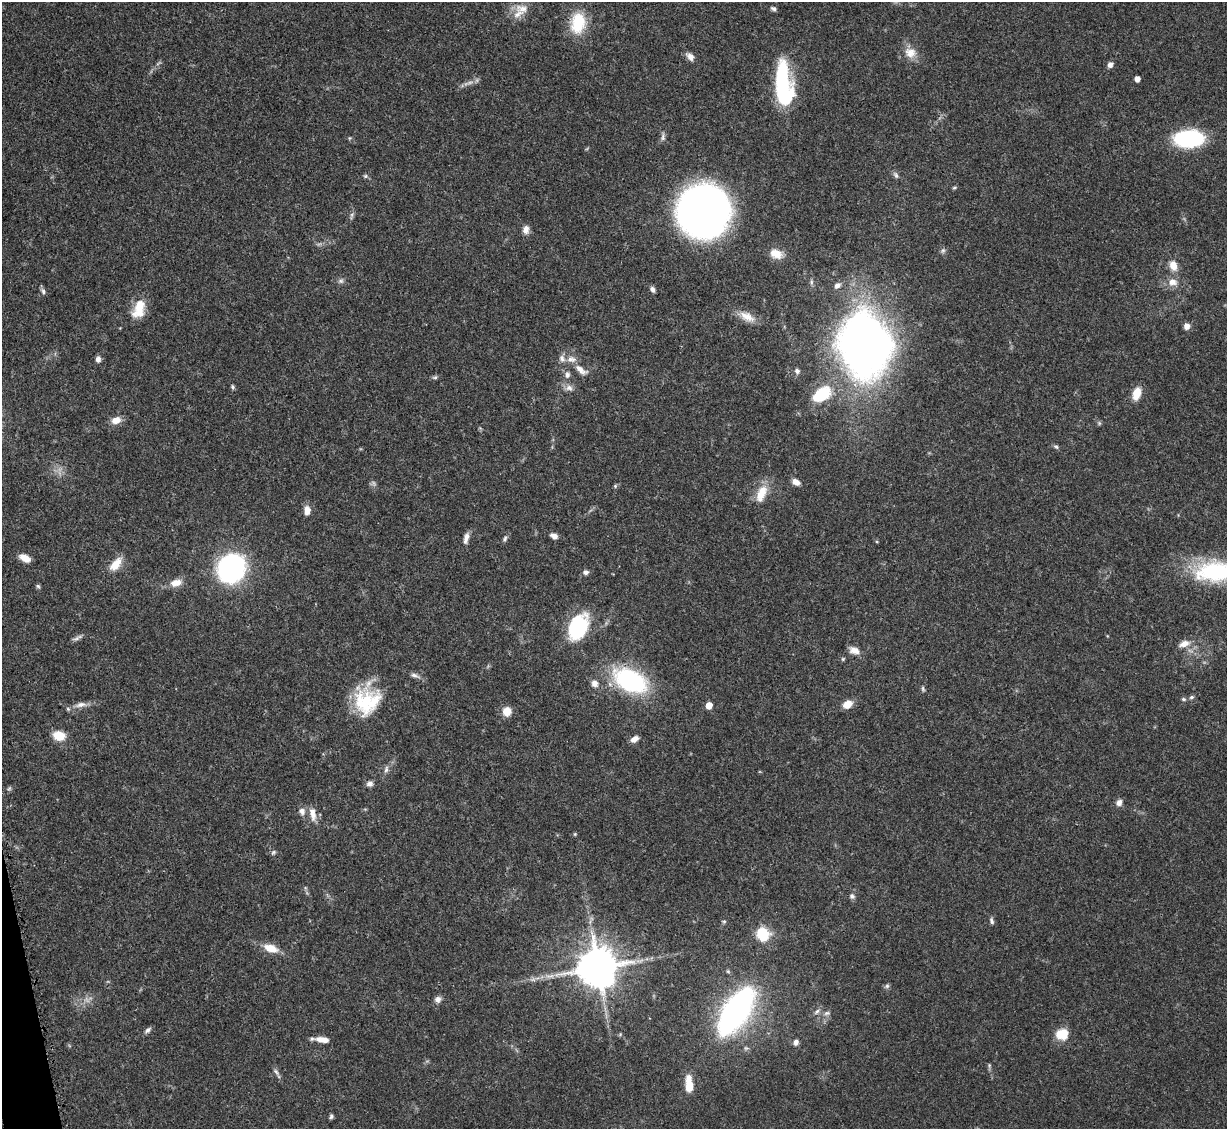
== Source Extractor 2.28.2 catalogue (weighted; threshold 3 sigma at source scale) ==
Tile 7 of 4 x 4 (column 3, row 2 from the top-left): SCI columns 2505-3729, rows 2508-3634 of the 4995 x 5067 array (HDU 1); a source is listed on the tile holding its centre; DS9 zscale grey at full resolution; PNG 1229 x 1131 px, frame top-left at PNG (2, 2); no overlay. Shown black and unused: <1% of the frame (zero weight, under 3 of 5 exposures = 4% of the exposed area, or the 3 px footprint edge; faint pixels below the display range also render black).
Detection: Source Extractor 2.28.2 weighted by HDU 2 'WHT'; one run over the whole footprint, this tile lists its part. Background 0.0699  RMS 0.0033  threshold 0.0151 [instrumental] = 3 sigma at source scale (4.5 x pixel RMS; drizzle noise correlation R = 1.50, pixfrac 1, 0.05/0.05 arcsec/px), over >= 5 px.
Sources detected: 111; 5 too faint to see at this stretch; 1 inside a brighter object's white glare — not listed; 5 inside a brighter listed object's ellipse — not listed separately; the other 100 listed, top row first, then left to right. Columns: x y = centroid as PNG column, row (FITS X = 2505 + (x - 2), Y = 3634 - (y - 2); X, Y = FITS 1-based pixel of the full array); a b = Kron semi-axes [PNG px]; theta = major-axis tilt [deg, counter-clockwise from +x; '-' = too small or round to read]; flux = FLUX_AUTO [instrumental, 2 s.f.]
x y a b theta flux
522 8 22 11 -9 4.6
773 9 7 5 -23 0.83
578 23 28 19 82 13
910 53 17 15 -33 4.4
690 57 11 7 -46 2.2
158 63 10 3 40 0.63
1110 65 7 6 - 1.5
1137 79 5 4 - 2.4
783 85 49 17 -90 31
663 137 12 6 86 1.1
350 138 5 5 - 0.41
1189 139 24 14 3 40
896 175 10 6 -56 1
366 176 6 5 - 0.61
954 188 6 4 18 0.49
703 211 35 34 - 270
526 229 10 8 83 2
943 251 7 6 - 0.81
776 254 16 11 -21 4.3
1173 266 11 8 -72 4
341 281 9 7 34 1
1172 282 12 9 -1 3.2
837 285 9 7 36 1.6
652 289 7 5 -62 1.1
43 291 9 6 -56 0.92
139 309 23 13 69 7.4
747 317 23 10 -28 4.2
1187 326 6 5 - 2.6
864 345 57 45 -83 250
562 358 11 8 -61 1.6
98 359 7 6 - 1.3
581 370 20 8 -36 3
797 371 7 6 - 1.1
567 375 9 7 82 1.5
435 377 6 5 - 0.61
233 387 6 4 -66 0.65
569 388 11 9 -7 1.8
1137 393 14 8 73 5
822 394 24 14 33 15
116 420 11 8 22 3.3
1099 423 6 5 - 0.54
1056 447 8 5 -36 0.67
796 482 8 6 -29 2.5
615 486 6 5 - 0.47
761 493 26 12 69 6.3
307 510 10 7 90 2.7
554 536 8 5 -29 1.8
466 538 14 6 76 1.9
505 539 9 5 66 0.81
25 558 12 7 -28 3.4
115 564 19 9 51 5.2
231 568 16 14 55 130
586 572 7 6 - 1.1
1216 572 51 24 0 35
176 583 15 9 12 3.5
38 586 5 5 - 0.57
578 627 30 19 63 23
76 638 13 5 23 1.1
1184 644 14 7 19 2.8
854 650 12 8 -23 2.9
843 659 5 4 - 0.44
415 675 13 6 -21 1.4
630 681 35 21 -26 44
595 683 9 8 - 2.1
923 689 8 4 -77 0.57
1191 697 7 5 26 0.7
1183 699 6 5 - 0.58
367 700 35 29 -84 20
847 704 11 8 29 3.8
81 705 18 7 9 2.4
709 705 5 5 - 4.7
507 711 10 9 - 3.8
59 736 13 10 -12 5.9
634 739 8 6 35 2.2
386 769 10 6 81 1.1
370 784 8 7 - 1.3
1119 803 8 6 59 1.7
302 811 11 9 -65 1.9
313 814 20 8 -80 3.2
575 834 5 5 - 0.36
273 852 8 5 40 0.68
852 896 8 6 -44 0.98
724 921 6 5 - 0.49
991 921 9 5 -76 0.86
763 934 10 9 - 17
271 948 17 9 -19 5.2
598 967 11 11 - 1300
887 986 7 6 - 0.74
438 999 8 8 - 1.5
735 1011 41 18 58 120
817 1012 10 6 46 1.2
827 1013 9 6 10 1.1
148 1030 10 5 41 1
1062 1034 14 12 17 6.4
322 1040 15 6 -7 3.8
796 1042 7 6 - 1.5
989 1065 7 5 -80 0.56
276 1072 11 5 -48 0.95
689 1086 16 8 -85 5.6
331 1116 5 4 - 0.72
Isophote crosses this tile's border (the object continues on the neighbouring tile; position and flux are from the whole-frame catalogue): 1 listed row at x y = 1216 572